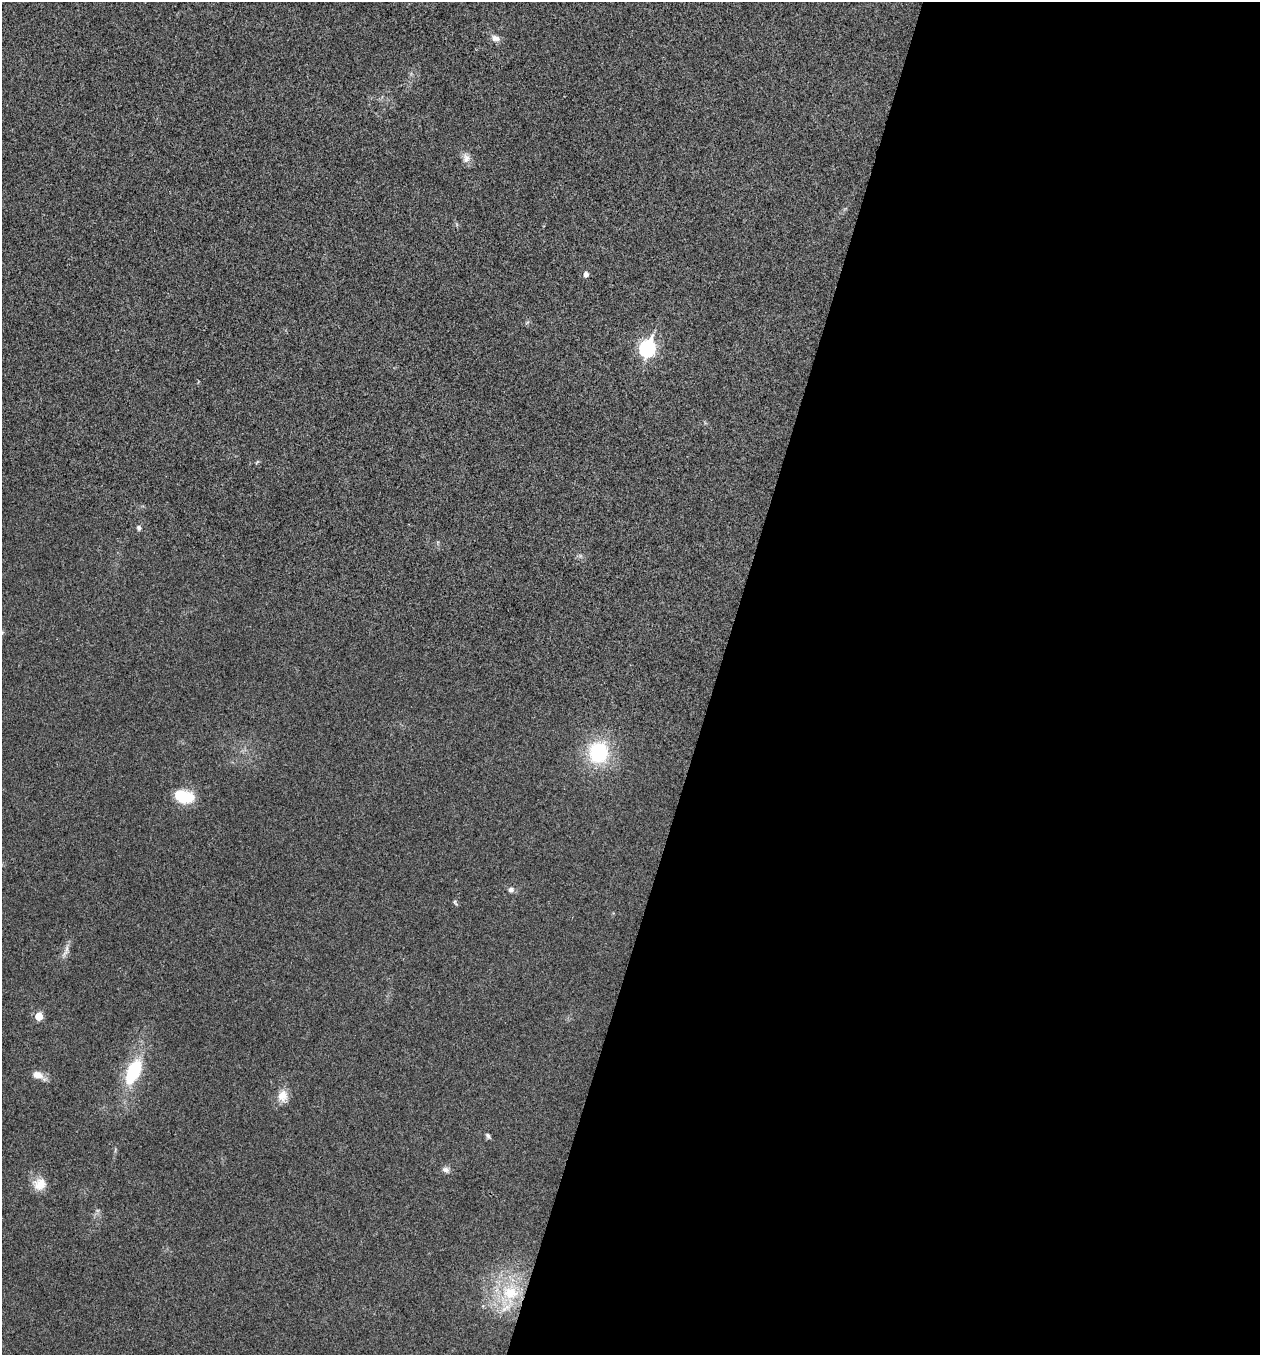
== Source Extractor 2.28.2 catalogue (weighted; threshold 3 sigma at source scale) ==
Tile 12 of 4 x 4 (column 4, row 3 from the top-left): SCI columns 3908-5165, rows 1358-2710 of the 5431 x 5418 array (HDU 1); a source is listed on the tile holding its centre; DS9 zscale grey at full resolution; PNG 1262 x 1357 px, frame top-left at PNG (2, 2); no overlay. Shown black and unused: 43% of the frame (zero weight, under 3 of 4 exposures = <1% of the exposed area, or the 3 px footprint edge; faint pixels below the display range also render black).
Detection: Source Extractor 2.28.2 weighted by HDU 2 'WHT'; one run over the whole footprint, this tile lists its part. Background 0.0238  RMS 0.0052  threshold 0.0236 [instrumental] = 3 sigma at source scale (4.5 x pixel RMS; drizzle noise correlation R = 1.50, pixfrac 1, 0.05/0.05 arcsec/px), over >= 5 px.
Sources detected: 20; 1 inside a brighter listed object's ellipse — not listed separately; the other 19 listed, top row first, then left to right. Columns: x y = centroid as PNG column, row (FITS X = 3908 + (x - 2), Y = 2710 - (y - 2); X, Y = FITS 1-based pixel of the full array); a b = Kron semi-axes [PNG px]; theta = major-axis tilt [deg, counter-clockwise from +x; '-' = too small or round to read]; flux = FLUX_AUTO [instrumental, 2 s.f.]
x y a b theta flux
495 38 13 8 -12 2.9
466 158 13 10 -79 3.4
586 274 5 5 - 2.4
647 348 9 7 72 110
139 528 6 6 - 1.4
2 632 6 4 20 0.76
598 752 21 19 80 39
184 796 21 13 -12 18
511 890 7 6 - 1.8
455 902 9 3 -63 0.76
65 953 15 5 45 2.3
39 1016 6 5 - 11
134 1071 34 16 66 28
38 1075 14 8 -15 4.9
283 1096 16 12 75 6.3
488 1136 7 5 -52 1.3
446 1170 10 7 -15 2
40 1184 17 16 - 7.4
510 1293 26 25 - 30
Isophote crosses this tile's border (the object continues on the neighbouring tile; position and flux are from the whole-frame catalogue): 1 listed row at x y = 2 632